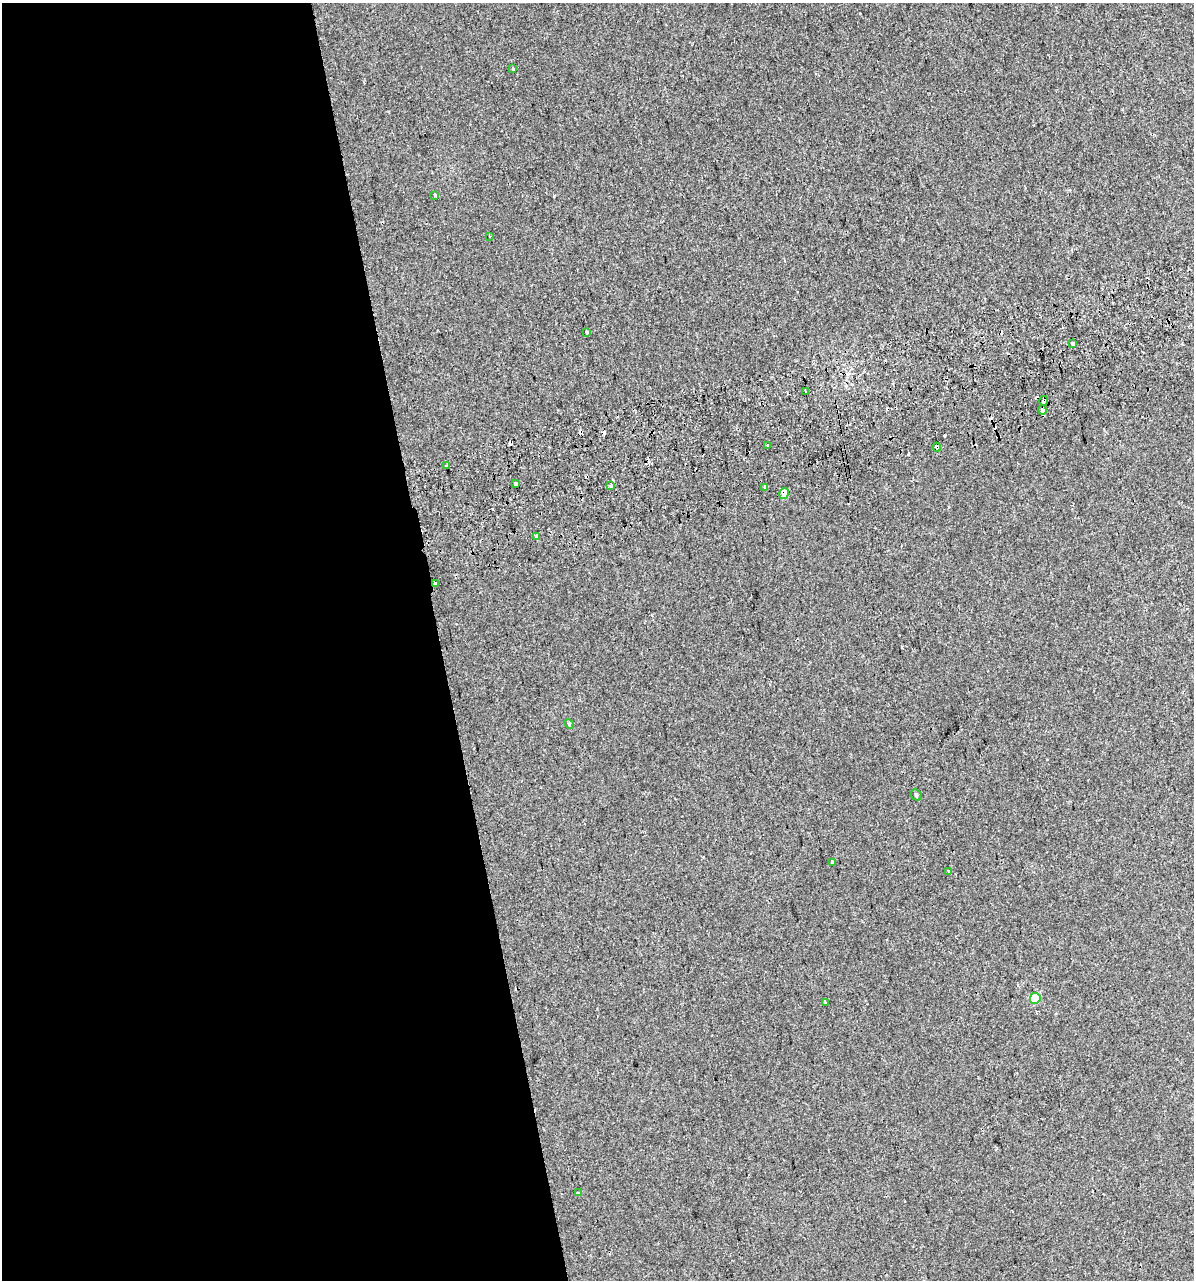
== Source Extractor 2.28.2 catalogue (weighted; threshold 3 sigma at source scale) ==
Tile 9 of 4 x 4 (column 1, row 3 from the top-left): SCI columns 56-1247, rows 1321-2598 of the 4925 x 5196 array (HDU 1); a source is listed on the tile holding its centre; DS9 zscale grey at full resolution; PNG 1196 x 1282 px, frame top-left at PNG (2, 3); each listed source drawn as its Kron ellipse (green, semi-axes under 4 px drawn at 4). Shown black and unused: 37% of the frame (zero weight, under 2 of 3 exposures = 2% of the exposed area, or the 3 px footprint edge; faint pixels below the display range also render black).
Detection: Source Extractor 2.28.2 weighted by HDU 2 'WHT'; one run over the whole footprint, this tile lists its part. Background 0.00299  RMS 0.0037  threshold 0.0168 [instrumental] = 3 sigma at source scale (4.5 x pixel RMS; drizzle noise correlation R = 1.50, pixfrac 1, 0.0396/0.0396 arcsec/px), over >= 5 px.
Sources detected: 37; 13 cosmic-ray / hot-pixel residue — neither listed nor drawn; the other 24 listed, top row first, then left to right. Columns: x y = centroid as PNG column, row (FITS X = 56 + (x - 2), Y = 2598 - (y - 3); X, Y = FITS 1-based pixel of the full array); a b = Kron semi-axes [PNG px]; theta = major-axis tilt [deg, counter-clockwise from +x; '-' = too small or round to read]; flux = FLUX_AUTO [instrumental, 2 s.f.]
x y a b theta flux
513 68 4 3 - 0.94
434 195 3 3 - 1.9
489 236 3 2 - 0.5
587 332 4 4 - 0.66
1073 343 3 3 - 2.2
806 392 3 2 - 0.35
1044 401 5 3 - 3
1042 410 5 3 - 2.7
768 445 3 3 - 0.87
937 447 4 3 - 3
447 466 3 3 - 3.7
516 483 3 3 - 35
610 486 3 3 - 2.6
765 487 4 3 - 2.8
784 493 5 4 - 2.9
536 536 4 3 - 0.51
436 583 4 3 - 1.2
569 724 5 4 - 0.41
916 795 6 5 - 0.51
832 862 4 3 - 1.9
949 872 3 3 - 0.87
1035 998 5 5 - 13
825 1002 4 2 - 0.44
578 1193 3 3 - 1.2
Overlapping masked pixels (flux is a lower limit): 4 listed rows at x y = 1044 401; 937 447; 516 483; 784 493